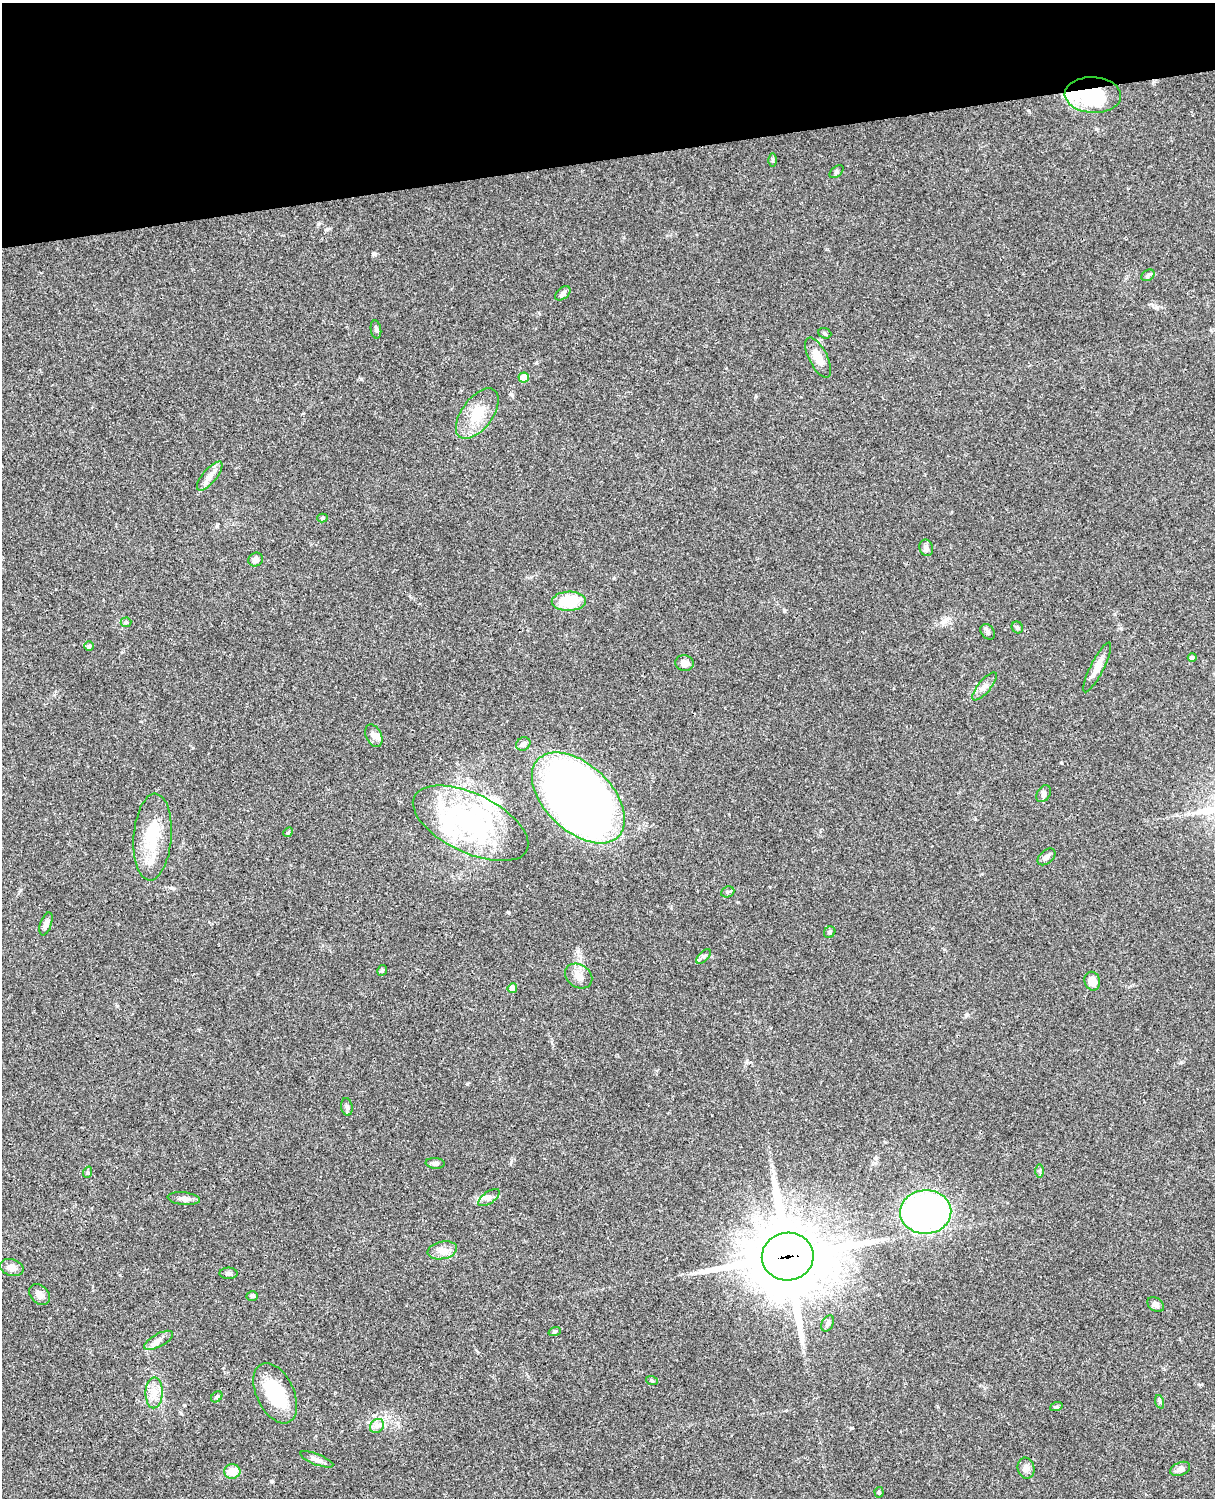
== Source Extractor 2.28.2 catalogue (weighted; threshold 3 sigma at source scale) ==
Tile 3 of 4 x 3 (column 3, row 1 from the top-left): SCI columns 2545-3757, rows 3268-4763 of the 5087 x 4926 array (HDU 1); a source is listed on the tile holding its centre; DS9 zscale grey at full resolution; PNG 1217 x 1500 px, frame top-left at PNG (2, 3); each listed source drawn as its Kron ellipse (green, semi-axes under 4 px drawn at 4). Shown black and unused: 10% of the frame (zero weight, under 3 of 4 exposures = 6% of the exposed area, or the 3 px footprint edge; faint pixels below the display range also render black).
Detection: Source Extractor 2.28.2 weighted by HDU 2 'WHT'; one run over the whole footprint, this tile lists its part. Background 0.0773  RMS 0.0058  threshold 0.0261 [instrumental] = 3 sigma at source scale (4.5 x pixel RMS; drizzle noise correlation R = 1.50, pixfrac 1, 0.05/0.05 arcsec/px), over >= 5 px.
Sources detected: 73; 2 inside a brighter object's white glare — neither listed nor drawn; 3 inside a brighter listed object's ellipse — not listed separately; the other 68 listed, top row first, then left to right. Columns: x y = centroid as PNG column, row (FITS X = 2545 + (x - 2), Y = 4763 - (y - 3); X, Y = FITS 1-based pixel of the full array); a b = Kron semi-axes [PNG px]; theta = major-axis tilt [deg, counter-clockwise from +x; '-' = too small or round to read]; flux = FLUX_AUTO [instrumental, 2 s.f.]
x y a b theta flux
1093 95 28 18 -3 42
773 160 6 4 -90 0.7
836 172 8 5 38 1
1148 275 7 5 33 1.5
563 293 9 5 40 1.4
376 329 9 5 -80 1.3
825 333 7 5 -22 0.94
818 358 22 9 -63 8.5
524 378 5 5 - 11
477 414 29 15 54 15
210 476 18 7 50 4
322 518 5 4 - 0.88
926 548 8 7 - 2.2
256 560 7 6 - 2.4
569 601 17 9 2 22
126 622 5 5 - 0.78
1017 627 6 5 - 1.1
988 632 8 6 -50 1.4
89 646 5 4 - 0.91
1192 657 4 4 - 1.2
684 663 9 8 - 3.9
1097 667 28 6 63 5.9
985 686 17 6 50 3
374 736 12 7 -64 2.6
523 744 7 6 - 2
1044 794 9 6 58 1.6
578 798 56 33 -44 490
471 823 62 29 -25 110
288 832 5 4 - 0.72
153 837 43 19 86 25
1046 857 10 6 40 2.2
728 892 7 5 22 1
46 924 12 5 71 2.7
830 932 6 5 - 1.1
704 956 9 4 45 1.5
382 970 5 5 - 0.8
579 976 14 11 -33 4.8
1092 981 9 7 -72 5.7
512 988 5 4 - 4.9
347 1107 9 5 -81 1.4
435 1163 9 5 -5 1.7
1040 1171 6 4 -90 0.93
88 1172 6 3 72 0.67
489 1198 12 6 35 2.2
184 1199 16 6 -6 2.8
926 1212 25 22 2 180
442 1250 15 8 11 4.4
788 1257 26 24 8 5100
12 1268 12 8 -15 3.6
229 1273 9 6 0 1.5
39 1294 12 8 -45 2.9
252 1296 6 4 -4 0.93
1156 1305 9 6 -39 2.3
828 1323 8 5 61 1.4
555 1331 6 4 19 0.78
158 1340 16 6 29 3.3
652 1381 6 4 -20 0.69
154 1393 15 8 88 5.5
275 1393 32 18 -64 30
217 1397 6 4 44 1.1
1160 1402 7 4 -72 1
1056 1407 6 4 19 0.75
377 1426 8 6 44 2.1
317 1459 17 5 -21 2.8
1026 1468 11 8 -75 3.1
1180 1469 10 6 24 2.5
232 1471 8 7 - 7.7
879 1492 5 4 - 0.86
Overlapping masked pixels (flux is a lower limit): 3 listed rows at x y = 1093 95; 578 798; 788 1257
Unlisted compact peaks at least as high as the median listed source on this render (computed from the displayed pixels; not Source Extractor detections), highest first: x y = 467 1084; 271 1481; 361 379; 374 254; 318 224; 508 912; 851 1428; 738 902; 966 1015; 327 229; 1181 1062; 756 396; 1157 307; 784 610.